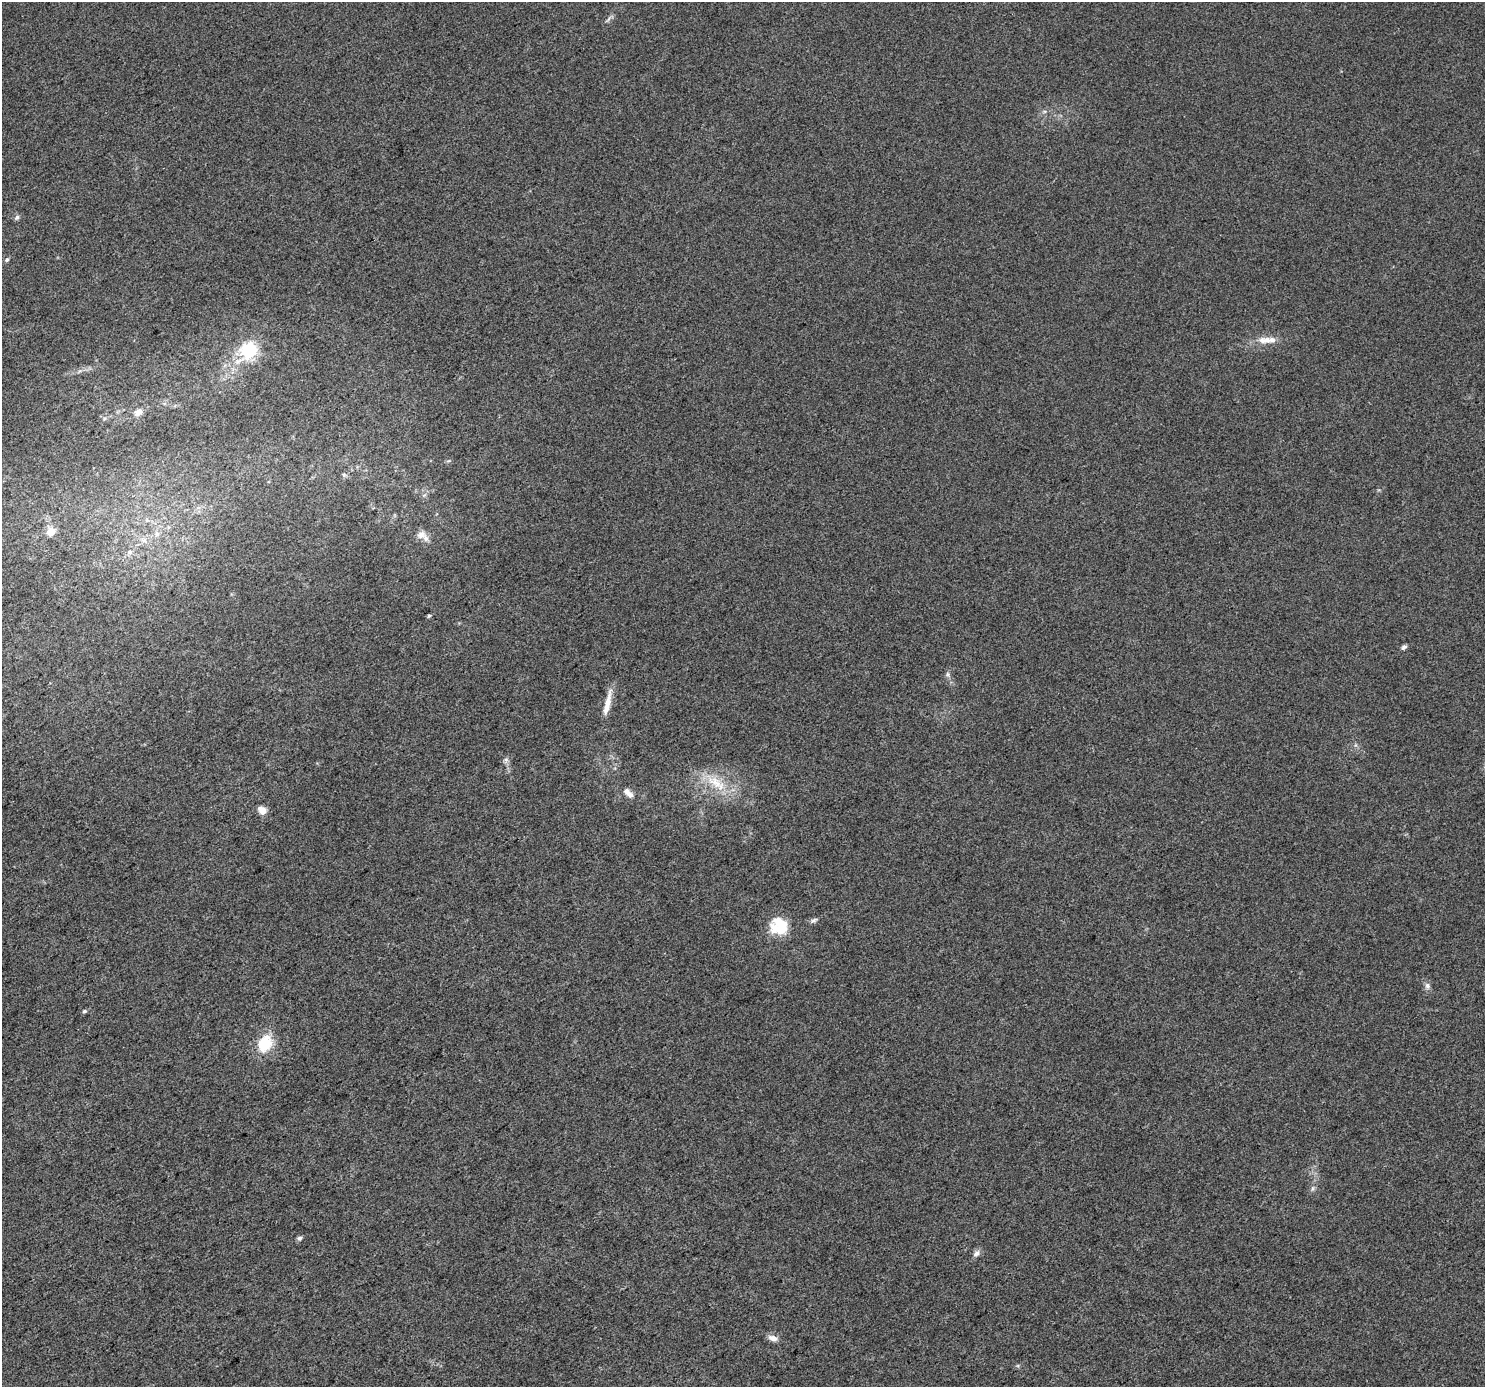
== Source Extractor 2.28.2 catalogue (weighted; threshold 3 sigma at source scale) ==
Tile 7 of 4 x 4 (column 3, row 2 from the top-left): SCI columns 2973-4455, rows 2963-4347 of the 5940 x 5862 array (HDU 1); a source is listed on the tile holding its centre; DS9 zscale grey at full resolution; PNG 1487 x 1389 px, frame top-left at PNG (2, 2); no overlay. Nothing masked; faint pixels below the display range render black.
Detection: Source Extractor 2.28.2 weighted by HDU 2 'WHT'; one run over the whole footprint, this tile lists its part. Background 0.0143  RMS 0.0045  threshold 0.0201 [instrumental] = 3 sigma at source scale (4.5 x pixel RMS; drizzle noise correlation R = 1.50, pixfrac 1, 0.0396/0.0396 arcsec/px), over >= 5 px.
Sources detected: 34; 4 inside a brighter listed object's ellipse — not listed separately; the other 30 listed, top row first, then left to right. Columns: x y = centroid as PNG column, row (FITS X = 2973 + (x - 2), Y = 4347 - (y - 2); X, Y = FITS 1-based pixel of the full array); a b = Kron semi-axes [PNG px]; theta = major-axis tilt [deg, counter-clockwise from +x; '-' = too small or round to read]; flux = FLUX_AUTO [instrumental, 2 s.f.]
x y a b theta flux
608 19 9 3 45 0.97
17 217 7 6 - 1.1
7 259 6 5 - 0.89
1265 340 21 10 0 5.2
249 351 7 6 - 110
138 412 12 9 35 2.7
344 475 6 4 -47 0.79
147 520 6 5 - 0.82
51 532 11 10 - 4.7
157 534 6 6 - 1.3
421 534 13 10 21 3.3
144 540 9 7 -37 2.1
130 552 7 6 - 1.4
429 616 5 4 - 0.65
1404 647 7 5 34 1.1
948 674 7 6 - 1.1
608 702 29 8 79 6
506 760 6 6 - 1.1
716 783 36 14 -35 14
628 793 15 7 -43 3.1
262 810 9 7 -33 3.8
814 920 11 5 31 1.2
780 928 25 17 4 12
1427 986 8 7 - 1.5
84 1011 5 4 - 0.85
265 1044 12 10 60 19
1313 1188 6 4 72 0.86
300 1238 6 5 - 1.1
976 1253 10 7 37 1.8
773 1338 14 7 -14 2.5